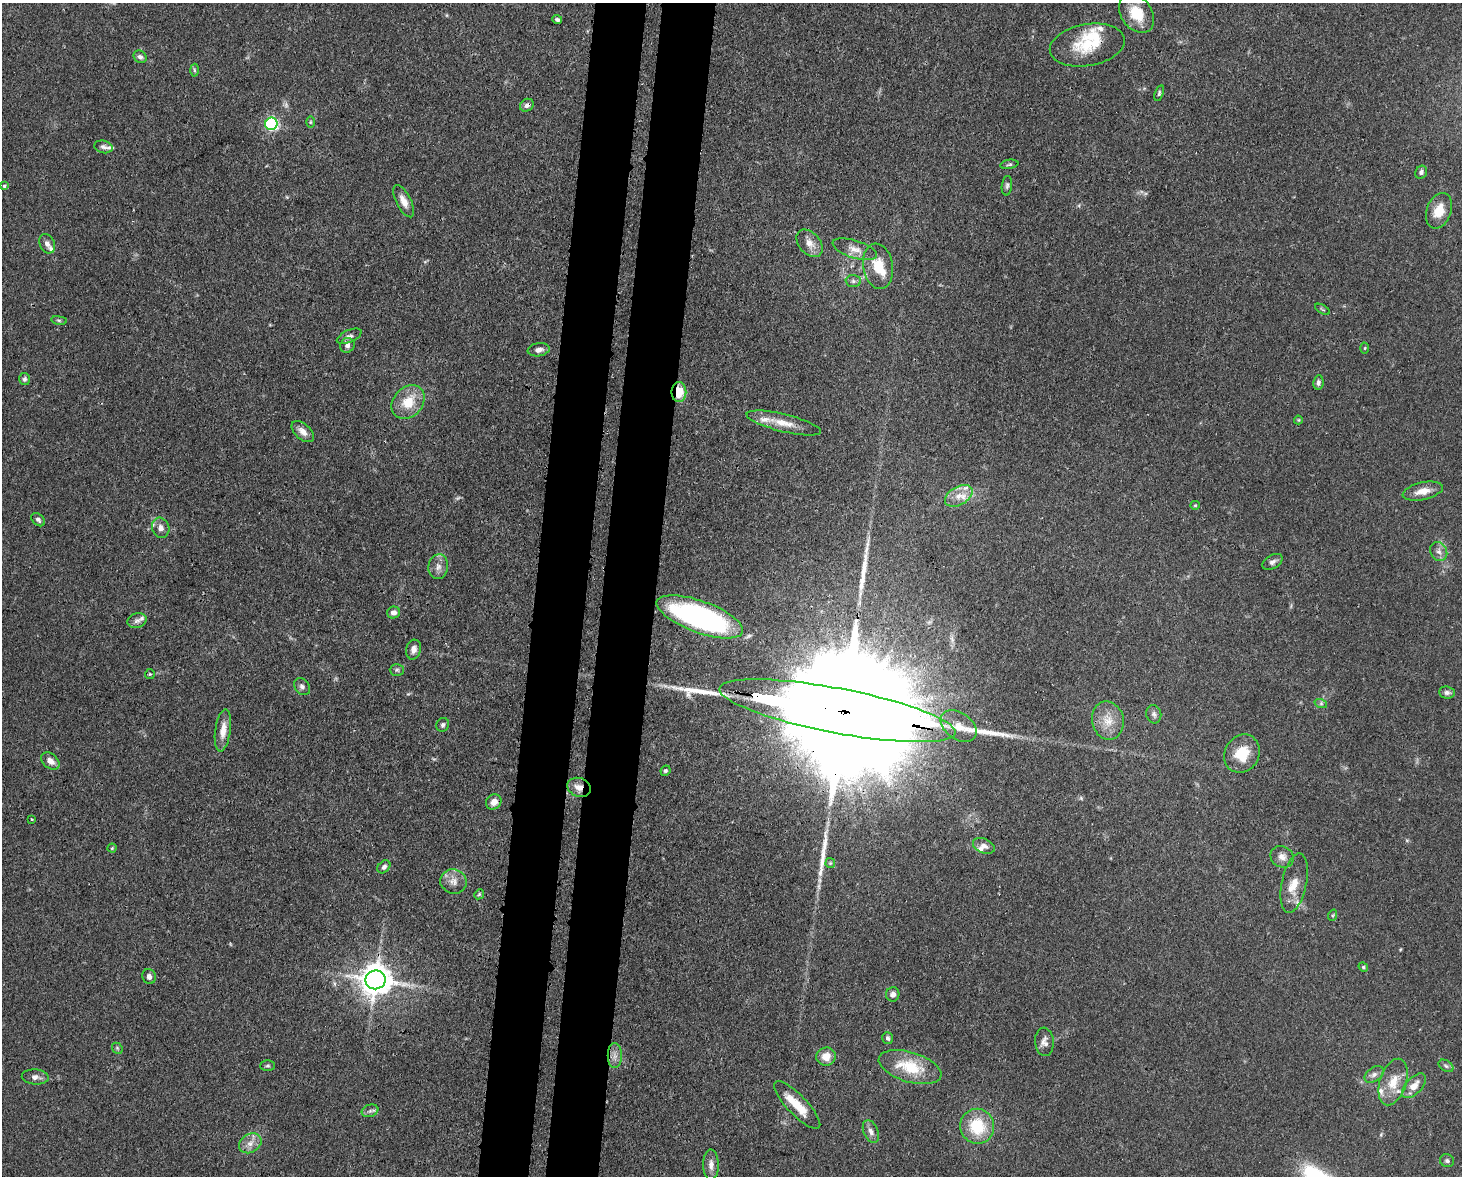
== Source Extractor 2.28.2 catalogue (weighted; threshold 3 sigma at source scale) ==
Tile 8 of 3 x 4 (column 2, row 3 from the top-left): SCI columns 1761-3220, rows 1247-2420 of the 4864 x 4844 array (HDU 1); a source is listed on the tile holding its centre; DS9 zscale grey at full resolution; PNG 1464 x 1178 px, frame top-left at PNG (2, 3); each listed source drawn as its Kron ellipse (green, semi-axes under 4 px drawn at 4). Shown black and unused: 7% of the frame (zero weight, under 3 of 4 exposures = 9% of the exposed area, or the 3 px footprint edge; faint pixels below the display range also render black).
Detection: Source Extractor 2.28.2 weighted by HDU 2 'WHT'; one run over the whole footprint, this tile lists its part. Background 0.12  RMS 0.005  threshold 0.0225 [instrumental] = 3 sigma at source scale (4.5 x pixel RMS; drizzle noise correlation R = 1.50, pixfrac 1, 0.05/0.05 arcsec/px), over >= 5 px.
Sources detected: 113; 2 too faint to see at this stretch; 3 long thin detections or spike segments (spike, bleed or trail) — neither listed nor drawn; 13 inside a brighter listed object's ellipse — not listed separately; the other 95 listed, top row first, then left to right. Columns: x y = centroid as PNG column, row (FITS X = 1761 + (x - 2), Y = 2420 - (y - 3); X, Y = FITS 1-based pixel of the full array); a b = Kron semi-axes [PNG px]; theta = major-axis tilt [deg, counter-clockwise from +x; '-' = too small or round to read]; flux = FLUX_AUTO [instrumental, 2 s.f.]
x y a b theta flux
1136 13 21 15 -54 14
557 20 5 3 - 0.99
1087 45 38 21 10 19
140 57 7 5 -38 1.6
194 70 6 4 -88 0.88
1159 93 8 4 72 0.86
527 105 7 6 - 1.7
310 122 6 4 89 0.7
271 124 6 6 - 86
103 147 9 6 -12 1.7
1009 164 9 4 11 0.86
1421 172 7 5 58 1.3
4 186 4 3 - 0.66
1007 186 10 5 84 1.2
404 201 17 7 -63 4.6
1439 211 18 12 70 8.8
810 243 16 10 -49 5.1
47 244 10 7 -65 2.4
855 249 23 8 -18 5.1
878 266 23 15 -81 12
853 281 7 6 - 1.4
1322 309 8 3 -30 0.63
59 320 8 4 -9 0.86
349 336 13 6 24 1.8
347 345 8 7 - 1.9
1365 348 5 3 - 0.52
539 350 11 6 8 2.5
24 379 6 5 - 1.1
1318 382 7 5 83 1.4
679 392 10 7 90 11
408 402 18 14 47 12
1298 420 4 4 - 0.53
784 423 38 9 -14 9.3
303 432 13 7 -42 3.8
1423 491 20 8 12 6
959 496 15 9 29 5.8
1195 505 5 4 - 0.66
38 520 8 5 -41 1.3
161 528 10 8 -71 2.7
1439 551 10 8 -63 2.6
1272 562 11 6 30 2
438 567 12 9 80 3.4
393 612 6 6 - 2.5
700 617 45 16 -20 120
137 620 9 7 16 1.9
414 650 10 7 75 2.6
397 670 7 6 - 1.1
150 674 5 5 - 0.61
302 687 9 7 -52 1.6
1447 692 8 6 -4 1.7
1321 704 6 4 -19 0.89
837 711 120 22 -11 55000
1154 714 9 7 -73 1.7
1108 721 19 16 -79 8.6
443 725 7 6 - 1.2
959 726 20 13 -36 8.3
223 730 21 7 82 5.9
1242 754 20 17 59 13
50 761 10 7 -39 3.4
666 771 5 4 - 1.1
579 787 12 9 -20 4.6
494 802 8 7 - 4.3
31 819 3 2 - 0.94
984 846 11 7 -22 2.9
112 848 4 4 - 0.57
1282 857 12 10 -31 3.4
830 863 5 5 - 0.64
384 867 7 5 45 1.6
453 881 13 12 - 4.5
1294 883 30 12 78 8.8
479 894 5 4 - 0.66
1333 915 6 4 71 0.63
1363 967 5 4 - 0.62
149 977 8 6 -73 2
376 980 10 9 - 930
893 994 7 6 - 2.1
888 1038 6 5 - 1.1
1044 1042 14 9 -86 3.1
117 1048 6 4 -48 0.77
615 1056 12 7 -90 3.1
826 1057 9 9 - 5.3
268 1066 7 5 1 0.98
1446 1066 8 5 -31 1.3
910 1067 32 15 -17 21
1374 1074 11 6 38 2.2
35 1077 13 7 -4 2.6
1393 1082 24 13 72 11
1414 1086 15 8 45 6
797 1105 32 9 -46 12
370 1111 8 6 19 1.4
977 1126 17 17 - 20
871 1132 12 7 -68 2.6
250 1143 12 9 31 4
1447 1161 7 6 - 1.3
711 1165 15 7 -89 3.4
Overlapping masked pixels (flux is a lower limit): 5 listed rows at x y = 527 105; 679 392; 700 617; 837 711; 579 787